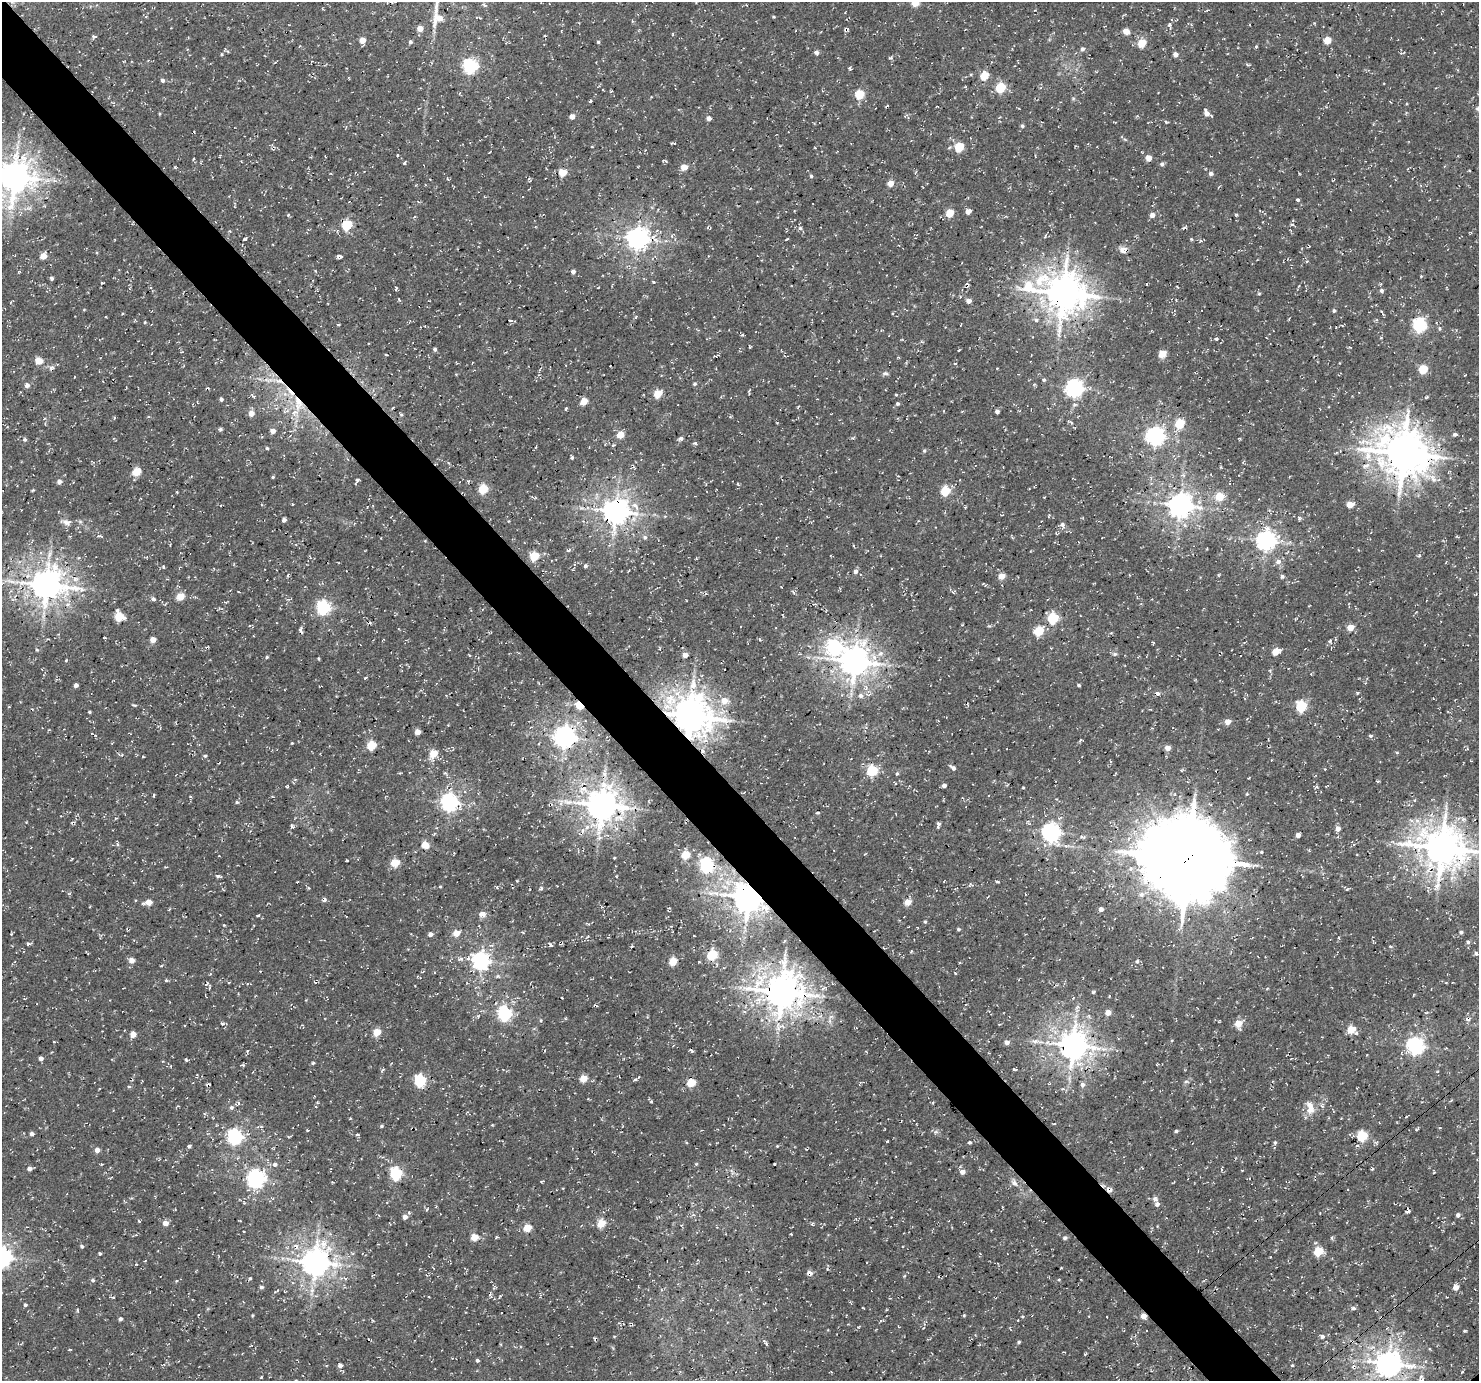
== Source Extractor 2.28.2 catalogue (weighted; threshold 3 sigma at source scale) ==
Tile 11 of 4 x 4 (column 3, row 3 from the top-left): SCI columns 3051-4527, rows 1693-3071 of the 6095 x 6076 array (HDU 1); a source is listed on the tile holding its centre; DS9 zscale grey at full resolution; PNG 1481 x 1383 px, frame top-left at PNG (2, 2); no overlay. Shown black and unused: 5% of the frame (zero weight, under 3 of 4 exposures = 8% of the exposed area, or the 3 px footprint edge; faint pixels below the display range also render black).
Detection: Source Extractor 2.28.2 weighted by HDU 2 'WHT'; one run over the whole footprint, this tile lists its part. Background 5.15e-04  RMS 0.0023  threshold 0.0104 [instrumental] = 3 sigma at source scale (4.5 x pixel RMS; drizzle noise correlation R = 1.50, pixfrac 1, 0.0396/0.0396 arcsec/px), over >= 5 px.
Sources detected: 421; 6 cosmic-ray / hot-pixel residue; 1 long thin detection or spike segment (spike, bleed or trail) — not listed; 1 inside a brighter listed object's ellipse — not listed separately; the other 413 listed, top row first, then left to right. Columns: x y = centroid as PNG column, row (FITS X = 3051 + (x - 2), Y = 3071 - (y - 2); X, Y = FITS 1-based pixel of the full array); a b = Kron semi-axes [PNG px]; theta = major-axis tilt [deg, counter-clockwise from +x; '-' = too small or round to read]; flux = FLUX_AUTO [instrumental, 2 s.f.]
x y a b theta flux
915 3 5 5 - 5.8
438 17 25 12 -86 4.2
773 17 4 3 - 0.24
1191 24 5 3 - 0.25
1169 25 6 6 - 0.53
420 29 4 4 - 2.6
1126 31 6 5 - 1.7
673 34 5 3 - 0.18
94 36 7 5 1 0.38
362 40 4 4 - 3.5
1327 40 5 5 - 5.2
410 42 4 4 - 0.47
598 42 4 4 - 0.33
1142 43 5 5 - 6.6
300 46 4 2 - 0.19
1256 47 5 3 - 0.29
1082 49 5 5 - 0.65
816 52 6 5 - 0.62
222 54 4 3 - 0.22
1175 54 5 5 - 1
891 58 6 4 15 0.36
470 66 6 6 - 50
850 69 4 3 - 0.43
971 74 5 3 - 0.22
984 76 5 5 - 7.6
162 80 5 4 - 0.63
1000 88 5 5 - 15
611 91 4 2 - 0.2
460 93 5 3 - 0.22
859 94 5 5 - 10
1073 98 6 4 1 0.28
590 101 3 3 - 0.36
1207 113 6 4 -67 1.8
1211 116 3 2 - 0.28
572 117 4 4 - 1.7
709 118 5 4 - 0.87
1166 122 4 3 - 0.28
1022 126 5 4 - 0.44
959 147 5 5 - 11
815 148 3 2 - 0.17
489 152 3 2 - 0.26
1149 158 4 4 - 2.8
193 159 3 3 - 0.27
665 161 7 3 -14 0.27
405 162 5 3 - 0.35
1162 164 5 5 - 0.58
175 167 4 3 - 0.24
684 167 5 4 - 3.5
562 172 5 5 - 6.7
1211 173 5 5 - 0.72
811 176 4 4 - 0.37
14 177 12 10 4 440
890 183 5 4 - 3.1
750 189 3 2 - 0.16
1298 200 4 3 - 0.43
968 211 5 4 - 1.5
950 213 5 5 - 6.7
288 215 4 4 - 0.28
1152 215 5 5 - 1.5
347 225 5 5 - 17
800 228 5 5 - 0.46
1045 236 6 3 62 0.33
637 238 7 7 - 190
245 239 4 3 - 0.42
787 239 4 2 - 0.22
1191 239 5 3 - 0.25
273 244 3 2 - 0.17
1123 250 8 8 - 1.3
43 256 5 4 - 3.7
339 256 5 4 - 0.95
315 271 5 3 - 0.23
573 272 4 4 - 0.93
1421 276 3 3 - 0.23
52 278 4 4 - 0.48
654 282 4 3 - 0.19
102 283 4 2 - 0.21
1147 284 3 2 - 0.32
396 289 6 3 68 0.27
1381 290 5 5 - 0.54
1063 293 15 12 -14 660
1259 294 4 4 - 0.29
969 301 5 4 - 1.4
84 310 4 3 - 0.19
1334 311 4 4 - 0.45
892 313 3 2 - 0.26
123 314 4 3 - 0.23
636 317 5 3 - 0.25
510 320 4 3 - 0.26
1036 320 6 5 - 0.56
145 322 4 4 - 0.23
1419 325 6 6 - 43
1439 329 5 5 - 0.44
742 335 4 3 - 0.29
1216 339 4 3 - 0.47
749 346 5 2 - 0.26
435 349 4 3 - 0.52
506 352 3 3 - 0.19
1162 354 5 5 - 6.4
386 355 4 2 - 0.16
39 361 5 4 - 4.6
51 367 7 6 - 0.73
1423 369 5 5 - 9.6
885 373 8 5 0 0.56
1044 380 5 4 - 0.39
279 381 13 6 -14 1.9
694 384 5 4 - 0.39
27 385 6 5 - 0.89
208 388 4 2 - 0.26
1074 388 7 7 - 87
749 390 6 3 52 0.24
658 394 5 5 - 7.4
253 395 8 3 -46 0.36
896 395 4 4 - 0.21
221 399 5 4 - 0.49
584 401 5 4 - 4.9
298 404 25 14 -74 7.4
898 404 4 4 - 0.43
1074 405 6 6 - 0.56
798 407 5 2 - 0.23
393 408 4 3 - 0.22
566 408 4 3 - 0.39
997 411 4 4 - 0.97
251 413 5 5 - 2
401 415 5 4 - 0.31
1179 423 5 5 - 11
220 429 4 4 - 0.53
273 431 4 4 - 1.7
1455 434 5 4 - 0.53
620 435 5 5 - 4.9
1155 436 7 6 - 120
681 439 5 5 - 0.64
25 440 5 4 - 0.33
695 443 5 4 - 0.41
536 447 4 3 - 0.23
267 448 4 4 - 0.31
924 451 5 5 - 0.31
1403 453 15 13 -20 840
572 457 4 3 - 0.39
137 472 5 5 - 8.9
273 477 4 3 - 0.27
357 480 4 4 - 0.34
59 481 5 5 - 0.97
468 481 5 4 - 0.27
355 484 3 3 - 0.21
483 489 5 5 - 11
33 490 4 3 - 0.23
945 491 5 5 - 13
177 492 3 2 - 0.2
1220 496 9 8 - 3.6
1044 497 2 2 - 0.15
292 504 4 3 - 0.15
635 505 10 7 -26 1.3
1180 505 8 7 - 250
1350 505 5 4 - 3.8
615 511 8 8 - 290
1299 518 6 3 75 0.3
284 520 4 4 - 0.83
66 522 15 8 -10 1.5
1062 525 7 5 -50 0.8
99 536 7 4 5 0.39
645 537 6 6 - 0.6
1266 541 7 7 - 130
568 550 5 3 - 0.34
534 556 5 5 - 10
79 558 5 3 - 0.28
1278 562 7 6 - 1.2
163 566 5 4 - 0.31
585 566 4 4 - 0.59
855 571 5 4 - 0.93
288 575 5 3 - 0.31
1002 576 4 4 - 3.3
1282 576 4 4 - 0.47
983 584 6 4 3 0.26
46 585 10 9 - 440
239 592 3 2 - 0.17
953 592 8 3 32 0.34
180 596 5 5 - 5.6
153 599 5 4 - 0.57
323 607 6 6 - 46
119 616 6 5 - 8
1053 618 5 5 - 17
962 625 3 2 - 0.19
1350 627 5 4 - 4.2
301 630 8 4 -72 0.61
1039 631 5 5 - 12
105 638 4 2 - 0.23
153 639 4 4 - 2.6
759 639 4 3 - 0.22
1329 641 5 4 - 0.39
1153 642 5 3 - 0.21
835 647 8 8 - 44
37 650 4 4 - 0.27
1275 652 6 4 28 4.3
1115 654 6 5 - 0.48
685 655 4 4 - 2.2
267 657 4 3 - 0.32
318 658 4 3 - 0.22
998 659 4 3 - 0.21
66 660 3 3 - 0.24
854 661 9 9 - 390
365 678 5 3 - 0.26
693 684 17 9 -87 2.7
76 685 4 4 - 0.98
1079 685 4 3 - 0.37
1157 693 6 4 -27 0.5
1358 693 3 3 - 0.29
861 696 7 6 - 0.98
724 701 6 6 - 3
134 705 7 3 -12 0.26
579 705 5 4 - 8.3
1301 706 5 5 - 20
89 712 3 3 - 0.28
690 716 12 10 -25 650
1227 722 4 4 - 2.5
418 732 4 4 - 2.2
1370 736 5 3 - 0.4
564 737 7 7 - 190
292 743 3 3 - 0.19
371 745 5 5 - 11
1168 748 4 4 - 2.3
1397 753 4 4 - 0.27
433 754 6 5 - 5.4
143 756 4 2 - 0.23
205 756 5 5 - 0.36
953 768 7 4 -39 0.74
872 770 5 5 - 18
897 774 5 4 - 0.33
944 785 4 4 - 0.9
287 786 4 3 - 0.22
190 796 4 3 - 0.26
1415 800 5 3 - 0.25
237 802 5 4 - 0.34
449 802 7 6 - 100
568 802 16 8 -12 2.2
601 805 10 9 - 490
817 813 4 3 - 0.33
938 825 7 4 81 0.65
292 826 5 3 - 0.38
587 827 6 6 - 0.92
1338 829 5 5 - 1.3
1051 832 7 6 - 110
1298 835 4 4 - 1.2
1082 836 7 4 -16 0.5
425 845 5 4 - 5.6
1442 848 13 12 - 680
1261 852 4 4 - 0.3
685 855 5 5 - 8.3
614 858 3 2 - 0.19
1188 858 30 27 -22 2400
347 860 3 2 - 0.2
395 863 5 5 - 7.8
706 865 6 6 - 52
218 876 9 4 -13 0.5
616 876 3 2 - 0.2
517 881 3 2 - 0.15
997 882 5 2 - 0.37
970 884 6 4 58 0.38
440 887 4 3 - 0.21
308 888 4 3 - 0.31
541 888 5 3 - 0.4
1347 889 5 3 - 0.27
710 893 11 6 -12 1.3
1141 894 8 7 - 1.1
748 897 8 8 - 490
325 900 6 4 87 0.51
148 902 6 5 - 3
908 902 5 5 - 3
1101 909 5 4 - 0.97
482 914 6 5 - 2.2
258 915 4 3 - 0.26
925 922 4 4 - 0.27
224 925 4 3 - 0.21
908 927 3 2 - 0.12
958 929 6 3 0 0.3
1461 932 5 4 - 0.46
456 933 5 4 - 3.8
430 934 5 5 - 0.92
784 941 4 3 - 0.22
1468 942 5 4 - 0.48
29 944 6 4 1 0.4
551 945 7 3 -50 0.42
1390 946 5 3 - 0.23
1476 953 5 4 - 0.53
712 955 5 5 - 16
461 959 9 5 -1 0.86
131 960 5 5 - 2
481 961 7 6 - 94
673 961 5 5 - 6.9
1137 961 5 4 - 0.51
166 980 4 4 - 0.28
229 982 4 2 - 0.2
1446 983 4 3 - 0.19
207 984 6 2 57 0.29
823 988 8 3 44 0.44
781 992 11 11 - 600
1109 996 3 2 - 0.19
562 998 2 2 - 0.23
1073 998 4 2 - 0.17
744 1011 5 3 - 0.31
1108 1012 4 4 - 2.6
504 1013 6 6 - 50
478 1016 6 3 44 0.3
820 1016 6 6 - 0.67
541 1020 5 4 - 0.29
830 1021 6 5 - 0.73
1238 1023 5 5 - 4.6
222 1024 6 4 -4 0.45
1351 1029 6 5 - 6.9
377 1032 5 4 - 6.2
133 1034 5 5 - 2.3
54 1042 3 2 - 0.19
1007 1042 4 4 - 1.2
1073 1045 8 8 - 380
1415 1045 7 6 - 83
247 1051 4 3 - 0.25
41 1058 4 4 - 1.1
186 1060 5 3 - 0.33
313 1063 4 4 - 0.31
242 1065 4 4 - 0.3
1014 1069 4 3 - 0.5
383 1070 5 4 - 0.31
583 1078 5 4 - 5.3
635 1079 5 5 - 0.46
420 1080 6 5 - 27
691 1082 5 5 - 9.4
1186 1082 6 4 2 0.37
208 1085 6 2 1 0.35
1082 1085 5 4 - 0.9
129 1087 5 4 - 0.41
651 1101 4 4 - 0.3
317 1103 4 3 - 0.23
231 1107 6 6 - 0.63
1310 1107 18 10 -76 2.7
350 1118 3 2 - 0.19
1054 1124 3 3 - 0.28
492 1125 4 3 - 0.17
381 1126 5 4 - 0.32
1176 1131 4 3 - 0.38
935 1132 7 4 18 0.45
32 1134 4 4 - 0.74
357 1135 5 3 - 0.32
235 1136 6 6 - 63
1362 1136 5 5 - 17
887 1141 3 2 - 0.2
969 1142 4 4 - 0.45
1275 1142 5 5 - 0.4
189 1146 5 4 - 0.34
777 1146 4 3 - 0.21
97 1150 5 5 - 1.3
275 1164 5 5 - 0.64
774 1164 3 2 - 0.22
29 1169 5 4 - 0.98
1242 1170 4 2 - 0.16
962 1172 5 5 - 1.4
1434 1172 3 3 - 0.21
396 1174 6 5 - 33
256 1179 7 7 - 95
1014 1183 10 7 -43 1.1
1109 1190 7 6 - 1.2
1155 1199 8 6 -23 0.67
244 1203 4 3 - 0.22
1157 1204 5 5 - 0.95
427 1210 4 3 - 0.28
1408 1211 4 3 - 0.82
1320 1213 3 2 - 0.15
1458 1215 5 5 - 0.65
405 1217 5 5 - 1.4
138 1221 4 3 - 0.25
165 1223 5 4 - 2.3
601 1223 5 5 - 7.4
527 1228 5 5 - 6.6
991 1230 2 2 - 0.14
243 1232 3 2 - 0.24
474 1237 5 4 - 5.4
1065 1238 4 4 - 0.55
82 1246 4 3 - 0.44
1318 1251 5 5 - 10
99 1253 4 4 - 0.3
2 1257 7 7 - 130
145 1261 3 3 - 0.17
315 1262 9 8 - 350
809 1273 6 5 - 1.2
250 1278 5 4 - 0.33
93 1280 5 4 - 0.37
261 1287 5 4 - 0.51
1456 1287 5 4 - 2.1
285 1291 3 2 - 0.18
490 1296 8 3 -45 0.36
500 1296 5 3 - 0.23
889 1298 4 2 - 0.18
192 1299 2 2 - 0.18
25 1305 3 3 - 0.46
1353 1308 6 4 -13 0.57
252 1315 4 3 - 0.21
964 1315 4 3 - 0.24
1144 1316 4 4 - 2.5
1022 1317 4 3 - 0.25
1107 1317 3 2 - 0.21
120 1319 4 4 - 0.72
1387 1328 5 3 - 0.27
1464 1331 4 4 - 0.23
975 1335 4 4 - 0.17
1322 1336 6 5 - 0.61
764 1341 7 4 -59 0.44
1019 1342 4 3 - 0.36
70 1349 4 2 - 0.21
477 1360 4 4 - 0.46
1388 1363 9 8 - 310
340 1365 5 5 - 1.1
1292 1365 3 3 - 0.2
1462 1372 4 2 - 0.21
261 1377 4 3 - 0.23
1422 1380 7 4 79 0.73
Overlapping masked pixels (flux is a lower limit): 18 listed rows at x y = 1063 293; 969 301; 279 381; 298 404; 1403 453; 615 511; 46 585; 579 705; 690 716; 601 805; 1188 858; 748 897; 781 992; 1073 1045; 208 1085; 1109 1190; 809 1273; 1144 1316
Isophote crosses this tile's border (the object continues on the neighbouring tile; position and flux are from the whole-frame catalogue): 6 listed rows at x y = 915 3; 438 17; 14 177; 1442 848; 2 1257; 1422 1380
Unlisted compact peaks at least as high as the median listed source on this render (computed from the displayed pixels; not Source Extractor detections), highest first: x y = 1093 992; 1419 555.